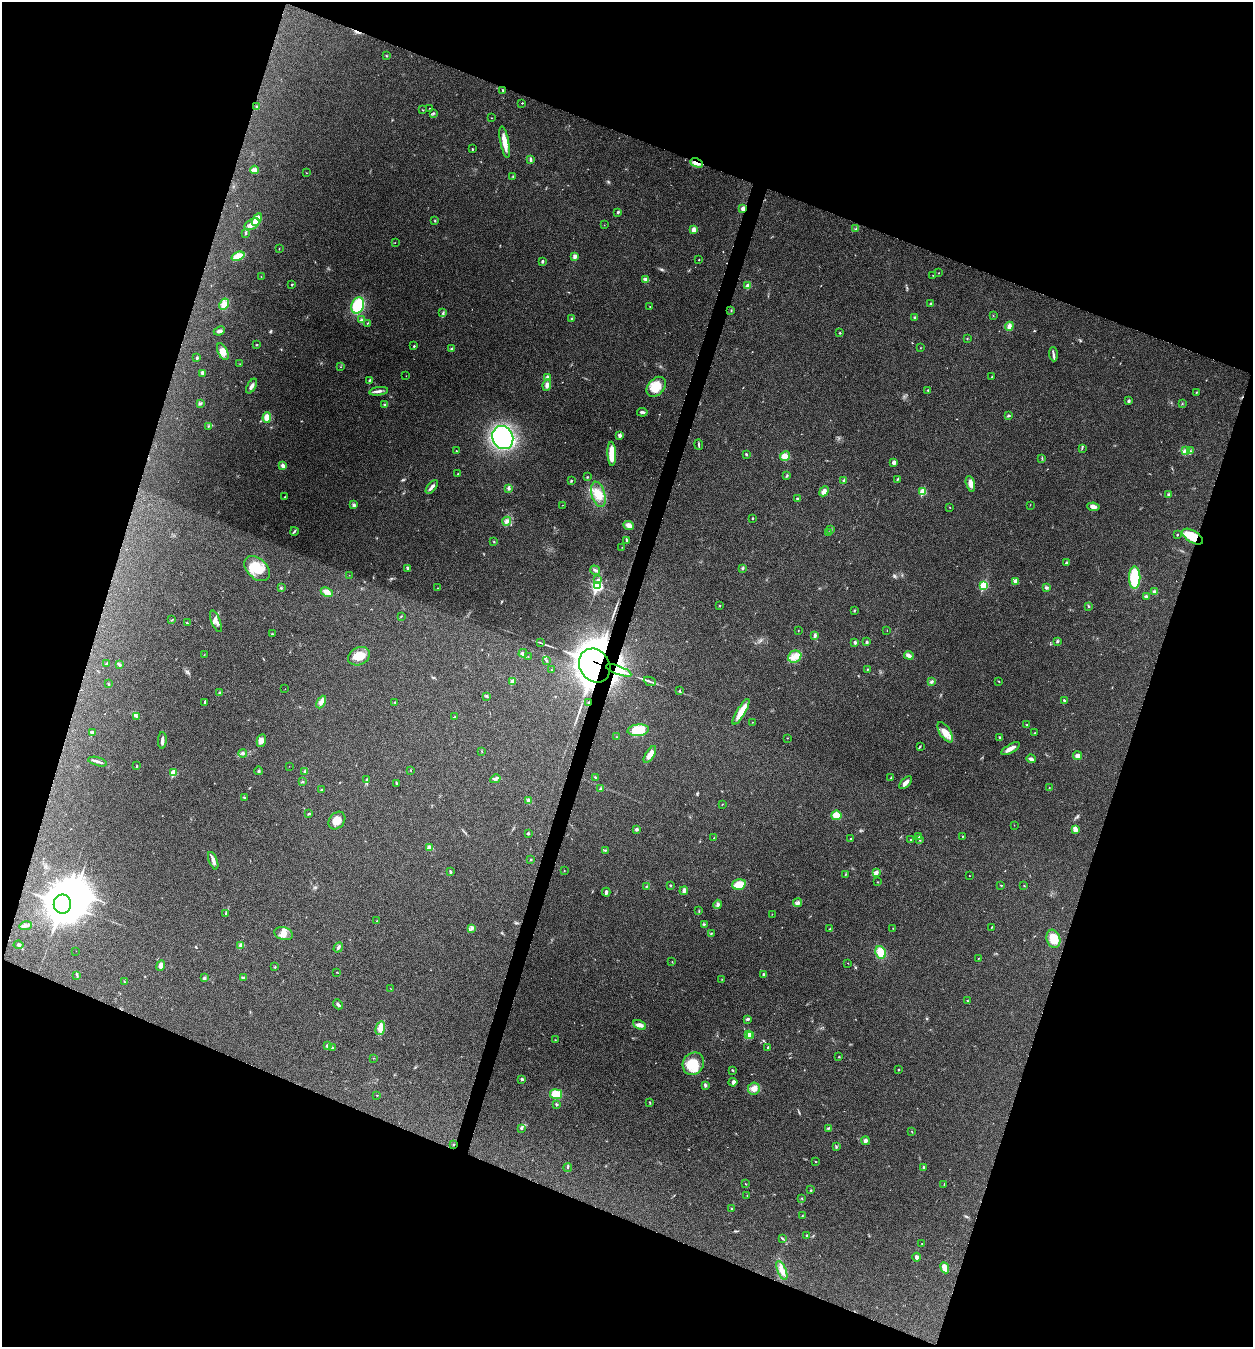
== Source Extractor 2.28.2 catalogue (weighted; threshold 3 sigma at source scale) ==
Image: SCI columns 268-5269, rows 3-5382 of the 5409 x 5398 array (HDU 1 of 3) = the unmasked area's bounding box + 8 px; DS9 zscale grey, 4 x 4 block average (1 PNG px = mean of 4 x 4 image px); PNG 1255 x 1349 px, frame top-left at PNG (2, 2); each listed source drawn as its Kron ellipse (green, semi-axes under 4 px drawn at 4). Shown black and unused: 40% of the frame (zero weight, under 5 of 9 exposures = <1% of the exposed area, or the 3 px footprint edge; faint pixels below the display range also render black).
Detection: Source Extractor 2.28.2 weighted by HDU 2 'WHT'. Background 0.136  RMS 0.0052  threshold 0.0214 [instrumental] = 3 sigma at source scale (4.09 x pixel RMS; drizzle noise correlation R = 1.36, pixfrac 0.8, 0.05/0.05 arcsec/px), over >= 5 px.
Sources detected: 347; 2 too faint to see at this stretch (4 x 4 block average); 2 inside a brighter object's white glare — neither listed nor drawn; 2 coinciding with a brighter row at this scale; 8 inside a brighter listed object's ellipse — not listed separately; the other 333 listed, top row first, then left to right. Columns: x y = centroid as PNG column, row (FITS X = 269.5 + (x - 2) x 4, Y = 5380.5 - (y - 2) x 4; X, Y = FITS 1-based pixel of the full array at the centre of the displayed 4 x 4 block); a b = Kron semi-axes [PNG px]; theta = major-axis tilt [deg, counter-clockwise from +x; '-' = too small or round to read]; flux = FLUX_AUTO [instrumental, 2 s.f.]
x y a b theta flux
386 56 2 2 - 1.1
503 90 3 2 - 1.9
522 103 2 2 - 2.6
257 106 3 2 - 2.3
429 108 2 2 - 1.2
423 110 3 2 - 1.1
433 113 3 2 - 2
492 118 2 2 - 0.65
505 142 16 3 -79 39
472 149 2 2 - 2.1
530 160 4 2 - 6.3
697 163 7 2 -24 10
255 170 4 3 - 6.5
307 173 2 2 - 0.62
513 176 2 2 - 1.7
743 209 2 2 - 29
618 212 3 2 - 3.8
257 220 7 4 58 44
435 221 2 2 - 2
252 224 8 5 31 17
604 225 2 2 - 0.56
856 229 3 2 - 2.5
694 230 2 2 - 44
245 233 2 2 - 9.2
395 243 2 2 - 0.71
279 249 2 2 - 0.78
238 256 7 4 22 35
575 257 4 3 - 9.1
699 260 2 2 - 1.8
542 261 3 2 - 3.2
939 273 2 2 - 1.9
933 275 2 2 - 0.92
261 277 2 2 - 1.7
646 279 4 2 - 12
292 284 2 2 - 2.7
748 286 4 3 - 14
224 304 6 4 62 14
930 304 2 2 - 4.7
358 306 8 6 70 110
650 306 2 2 - 0.87
731 310 2 2 - 1.2
443 313 4 2 - 4
993 315 2 2 - 0.72
915 317 2 2 - 3.9
571 318 2 2 - 1.8
362 320 4 2 - 3.9
367 323 2 2 - 1.3
1009 326 4 3 - 9.7
219 331 6 3 24 6
840 333 2 2 - 3.8
967 339 2 2 - 1.2
256 345 2 2 - 0.99
414 346 2 2 - 4.7
921 348 2 2 - 0.73
452 349 2 2 - 7.9
223 352 9 5 -64 20
1053 354 7 2 -87 6.1
197 358 3 2 - 4.2
240 364 2 2 - 0.68
341 367 2 2 - 0.93
203 373 3 2 - 1.3
406 376 2 2 - 0.51
548 377 3 3 - 6
992 377 2 2 - 1.4
369 380 3 2 - 2.9
547 385 6 3 82 12
252 386 8 3 60 9.3
656 387 11 8 48 44
928 390 2 2 - 1.9
379 391 9 3 8 9
1196 392 2 2 - 1.4
1129 401 2 2 - 5.3
200 403 2 2 - 2.9
1182 404 2 2 - 0.81
385 405 3 2 - 3.4
642 412 5 2 - 7.2
1008 416 4 2 - 3.1
267 417 5 4 - 23
208 426 2 2 - 1.9
620 435 2 2 - 23
503 437 12 10 -64 260
699 445 5 2 - 3.6
1082 448 2 2 - 1.7
456 451 2 2 - 2.7
1185 451 2 2 - 3.2
1190 451 2 2 - 1.2
612 454 12 4 -88 60
746 454 2 2 - 3.3
785 456 5 4 - 15
1042 458 3 2 - 1.9
894 462 4 3 - 7.9
283 466 3 2 - 14
458 474 2 2 - 1
787 476 2 2 - 1.3
587 477 2 2 - 1.7
897 479 3 2 - 3
571 481 3 2 - 2.3
844 481 3 2 - 6.8
970 484 8 4 -73 18
432 487 8 3 50 11
509 488 4 3 - 4.9
824 491 5 4 - 14
923 491 2 2 - 95
598 494 13 6 -74 37
1169 495 2 2 - 13
285 497 3 2 - 1.7
797 498 2 2 - 7.7
354 505 3 3 - 6.9
563 505 2 2 - 1.1
1030 505 2 2 - 0.79
950 507 2 2 - 1.1
1093 507 6 3 -9 13
753 519 2 2 - 1.8
507 521 4 3 - 7.9
629 525 5 4 - 15
831 530 3 2 - 1.5
294 531 4 2 - 3.4
828 532 3 2 - 1.7
1177 535 2 2 - 3.3
1192 537 11 6 -31 63
627 540 4 2 - 3
494 542 2 2 - 1.8
622 547 2 2 - 1.1
1066 563 2 2 - 9.2
257 568 15 10 -43 62
407 568 2 2 - 12
743 568 3 2 - 3.2
595 570 5 2 - 4.8
349 575 2 2 - 0.6
1135 578 11 5 89 110
598 579 2 2 - 2.6
1015 581 2 2 - 28
984 585 2 2 - 180
597 586 3 2 - 490
281 588 3 2 - 2.4
437 588 2 2 - 0.72
1046 588 4 3 - 5
327 592 6 3 -26 22
1154 592 4 3 - 5.7
1147 596 4 2 - 4.1
719 605 2 2 - 1.1
1088 607 2 2 - 1.5
854 611 3 2 - 2
401 616 2 2 - 1.3
172 620 3 2 - 1.9
216 621 11 4 -68 15
187 623 3 2 - 1.9
798 630 2 2 - 1.2
887 630 2 2 - 0.62
272 634 3 2 - 1.5
815 635 3 2 - 7
1057 641 3 2 - 3.6
855 642 2 2 - 7.4
867 642 3 2 - 4.2
540 643 2 2 - 1.1
523 653 4 3 - 5.1
204 655 2 2 - 0.85
909 655 5 3 - 11
359 656 11 8 26 41
528 656 2 2 - 0.84
795 657 7 5 31 20
546 661 2 2 - 2
107 663 3 2 - 1.8
120 665 3 2 - 4.9
595 666 17 15 -58 4200
868 669 3 2 - 1.3
551 670 2 2 - 0.91
619 670 13 3 -20 38
513 681 2 2 - 45
650 681 6 2 -23 5.4
999 681 3 2 - 0.98
931 682 3 2 - 4
108 684 3 2 - 2.3
285 689 2 2 - 0.36
680 690 3 2 - 1.6
220 693 3 3 - 3.8
486 696 2 2 - 1
1064 701 3 2 - 3.5
321 702 7 4 63 12
395 702 2 2 - 1.6
205 703 3 2 - 3
588 703 2 2 - 4.1
741 712 14 4 59 44
136 716 2 2 - 1.6
455 717 3 2 - 3.1
752 722 2 2 - 0.82
1027 725 2 2 - 1.6
638 730 11 5 5 52
92 732 4 2 - 5.4
945 732 11 5 -57 26
1034 733 2 2 - 1.3
617 737 2 2 - 1.6
787 738 3 2 - 0.85
1000 738 3 2 - 3.7
162 740 8 2 87 12
261 741 6 4 79 13
920 746 2 2 - 1.6
1010 749 10 3 32 15
482 751 2 2 - 1.1
243 753 4 3 - 4.9
650 755 10 4 58 22
1077 756 4 3 - 11
1031 759 5 3 - 8
98 762 10 2 -15 8.5
137 766 4 2 - 2
289 766 2 2 - 0.52
411 770 2 2 - 1.2
259 771 4 2 - 2.7
305 771 4 2 - 5
173 773 2 2 - 97
595 777 3 2 - 2.5
891 778 3 2 - 2.1
495 779 5 3 - 9.7
367 780 3 3 - 5
302 782 2 2 - 1.9
397 783 3 2 - 2.2
906 783 8 3 45 12
1049 788 2 2 - 1.1
600 789 3 2 - 3.3
321 790 2 2 - 2.1
244 797 3 2 - 3.2
529 800 4 3 - 5.8
722 804 2 2 - 0.76
308 814 3 2 - 2.7
836 815 5 5 - 32
337 821 10 7 49 25
1014 825 2 2 - 1.2
637 829 3 3 - 3.9
1075 829 4 3 - 13
528 833 2 2 - 7.5
962 836 2 2 - 0.88
919 837 2 2 - 1.7
714 838 2 2 - 1.1
850 838 2 2 - 2.4
910 839 2 2 - 1.2
919 840 3 2 - 2.5
429 847 4 3 - 9
605 851 2 2 - 1.8
531 859 3 2 - 1.6
213 861 9 3 -69 10
564 871 2 2 - 1.1
451 872 3 2 - 3.9
876 872 3 3 - 4.8
845 874 3 2 - 1.2
969 876 2 2 - 0.8
877 882 2 2 - 0.98
739 884 7 5 15 38
670 885 2 2 - 2
1001 885 2 2 - 1.2
646 886 2 2 - 1.2
1024 886 2 2 - 1.2
684 891 4 3 - 8.2
606 892 4 3 - 5.3
797 903 4 2 - 4.8
62 904 9 8 - 6300
718 904 4 4 - 6.4
699 911 2 2 - 1.2
226 913 3 2 - 2.3
772 914 2 2 - 0.91
377 921 2 2 - 1
704 924 3 2 - 2.2
25 926 6 3 9 7.9
472 928 4 2 - 4.5
893 928 2 2 - 1.1
991 928 2 2 - 1
830 929 3 2 - 2.6
711 933 2 2 - 1.4
283 934 9 6 -16 20
1053 939 9 6 -73 48
18 945 5 3 - 4.8
241 946 4 3 - 4.7
338 947 5 2 - 4.4
76 951 2 2 - 0.68
881 952 6 5 - 45
978 959 2 2 - 0.98
672 962 2 2 - 1.2
848 963 2 2 - 0.79
161 965 5 3 - 13
275 967 2 2 - 2
336 972 2 2 - 1
77 975 3 2 - 2
763 975 3 2 - 4.7
243 977 3 2 - 2.6
204 978 2 2 - 13
722 979 2 2 - 0.99
124 981 2 2 - 1.4
391 989 3 2 - 0.85
967 1001 2 2 - 1.6
338 1004 5 2 - 5.5
747 1019 3 2 - 5.2
640 1025 7 4 -24 12
380 1028 7 4 77 16
749 1035 2 2 - 72
751 1036 4 3 - 11
555 1040 2 2 - 1
327 1046 3 2 - 5
768 1047 2 2 - 7.8
332 1048 3 2 - 2.2
839 1057 2 2 - 1.5
373 1058 2 2 - 0.96
693 1064 12 10 58 59
732 1070 2 2 - 2.5
899 1070 2 2 - 2.2
522 1079 3 2 - 3.4
733 1082 4 4 - 7.1
705 1085 3 2 - 5.2
754 1089 6 6 - 14
556 1094 6 5 - 42
377 1095 2 2 - 2.8
650 1103 3 2 - 1.6
557 1104 2 2 - 3.5
521 1128 2 2 - 8
828 1128 3 2 - 2.4
912 1132 3 2 - 1.1
865 1141 4 4 - 6
454 1145 2 2 - 1.4
836 1147 2 2 - 2.1
815 1161 3 2 - 1.3
924 1167 4 2 - 3.4
568 1168 4 2 - 2.5
745 1184 2 2 - 0.74
944 1184 2 2 - 1.2
811 1190 2 2 - 0.91
747 1195 2 2 - 1.3
802 1199 2 2 - 1.1
732 1209 2 2 - 2.3
802 1216 2 2 - 1
807 1235 2 2 - 2.7
783 1239 3 2 - 2.4
922 1244 2 2 - 0.85
916 1257 4 3 - 8.5
945 1268 6 3 -64 32
782 1270 10 4 -67 17
Overlapping masked pixels (flux is a lower limit): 7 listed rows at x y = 697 163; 743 209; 1192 537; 595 666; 619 670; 588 703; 454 1145
Diffuse or blended objects may show on this block-average render without a row.